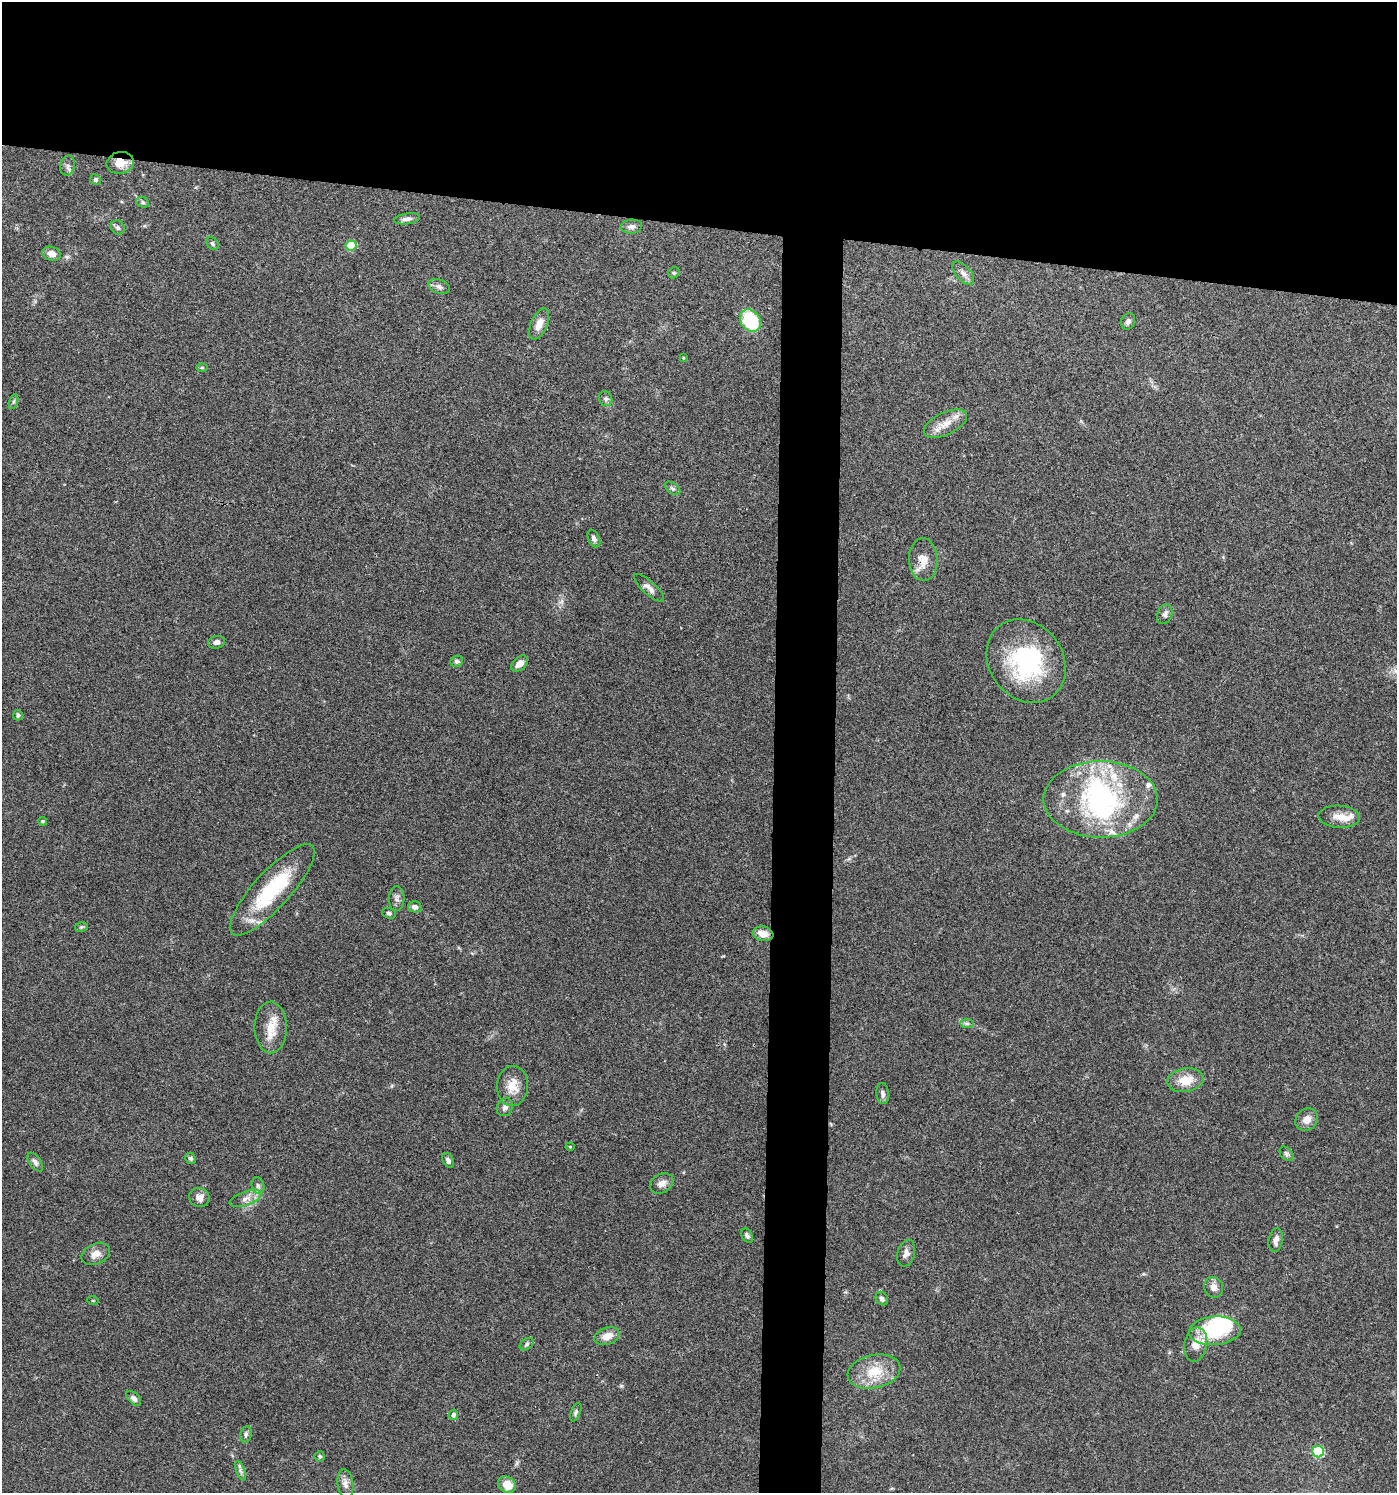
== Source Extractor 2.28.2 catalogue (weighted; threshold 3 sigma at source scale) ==
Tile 2 of 3 x 3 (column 2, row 1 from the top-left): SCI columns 1499-2893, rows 2987-4477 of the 4500 x 4479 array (HDU 1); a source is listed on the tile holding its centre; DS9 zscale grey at full resolution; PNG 1399 x 1495 px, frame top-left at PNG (2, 2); each listed source drawn as its Kron ellipse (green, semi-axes under 4 px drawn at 4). Shown black and unused: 19% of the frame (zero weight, under 3 of 4 exposures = <1% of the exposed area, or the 3 px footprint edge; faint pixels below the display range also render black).
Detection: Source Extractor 2.28.2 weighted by HDU 2 'WHT'; one run over the whole footprint, this tile lists its part. Background 0.0804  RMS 0.0056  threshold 0.0252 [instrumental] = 3 sigma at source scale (4.5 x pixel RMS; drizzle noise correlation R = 1.50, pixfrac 1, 0.05/0.05 arcsec/px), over >= 5 px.
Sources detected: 91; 3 inside a brighter object's white glare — neither listed nor drawn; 11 inside a brighter listed object's ellipse — not listed separately; the other 77 listed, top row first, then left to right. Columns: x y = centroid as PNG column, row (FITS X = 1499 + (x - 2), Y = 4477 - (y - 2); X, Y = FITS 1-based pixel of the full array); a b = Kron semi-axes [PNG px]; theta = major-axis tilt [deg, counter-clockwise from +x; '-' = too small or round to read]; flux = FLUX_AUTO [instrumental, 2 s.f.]
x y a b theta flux
120 163 14 11 13 7.6
68 165 10 7 78 1.9
95 180 5 5 - 0.94
143 202 7 5 -24 1
407 219 13 5 8 2.4
631 227 10 7 5 2.4
118 228 7 6 - 1.4
212 243 7 5 -49 1.2
351 246 5 5 - 17
52 254 9 6 -20 4.1
674 273 6 5 - 0.84
963 273 14 7 -48 2.9
439 287 11 7 -17 2.3
750 321 12 9 -51 28
1128 321 8 6 64 1.9
539 324 16 8 67 5.4
683 358 4 3 - 0.51
202 368 6 4 0 0.73
606 399 7 6 - 1.6
13 402 8 3 71 0.93
945 424 23 11 25 7.8
673 488 9 5 -38 1.3
594 539 9 5 -64 2.1
923 560 21 14 -87 7
649 588 19 6 -42 3.1
1165 614 10 7 67 2.2
216 642 8 6 13 2.2
457 661 6 5 - 1.2
1026 661 44 37 -54 62
520 664 10 6 42 4
18 715 5 5 - 1.2
1101 799 57 38 0 91
1339 817 21 11 -4 6.5
43 821 4 4 - 0.97
272 890 59 18 47 41
397 899 12 8 87 2.4
415 907 7 5 -14 2.2
389 913 7 5 -20 1.1
81 927 6 5 - 0.8
763 934 10 7 -9 5.7
967 1023 7 4 0 1.2
271 1027 26 16 -89 10
1186 1080 18 11 10 10
512 1086 20 15 86 8.7
883 1093 11 6 -84 2
505 1107 9 8 - 2.2
1307 1119 12 10 40 4.4
570 1147 4 4 - 0.51
1286 1154 8 5 -51 1.2
191 1158 6 5 - 1.1
448 1160 8 5 -59 1.5
35 1162 11 6 -54 1.9
662 1183 12 9 31 3.5
258 1186 8 6 -74 1.8
199 1198 10 9 - 3.5
246 1199 17 7 19 4
747 1236 8 5 -60 1.5
1276 1240 12 7 79 3.1
906 1253 14 8 74 3.1
96 1254 15 10 26 4.3
1214 1287 10 9 - 3.8
882 1299 7 6 - 1.8
93 1301 5 3 - 0.49
1215 1331 26 14 4 32
607 1336 13 8 19 6
527 1344 8 5 37 1.2
1196 1344 17 11 79 6.9
874 1372 27 16 13 16
134 1398 9 5 -44 2.1
576 1412 10 4 68 1.3
453 1415 5 4 - 1.4
246 1434 8 5 81 1.3
1318 1452 6 5 - 34
320 1456 5 5 - 0.94
240 1471 10 3 -69 1.3
345 1484 15 8 -82 3.4
507 1485 9 7 -34 7.6
Overlapping masked pixels (flux is a lower limit): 1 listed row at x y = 120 163